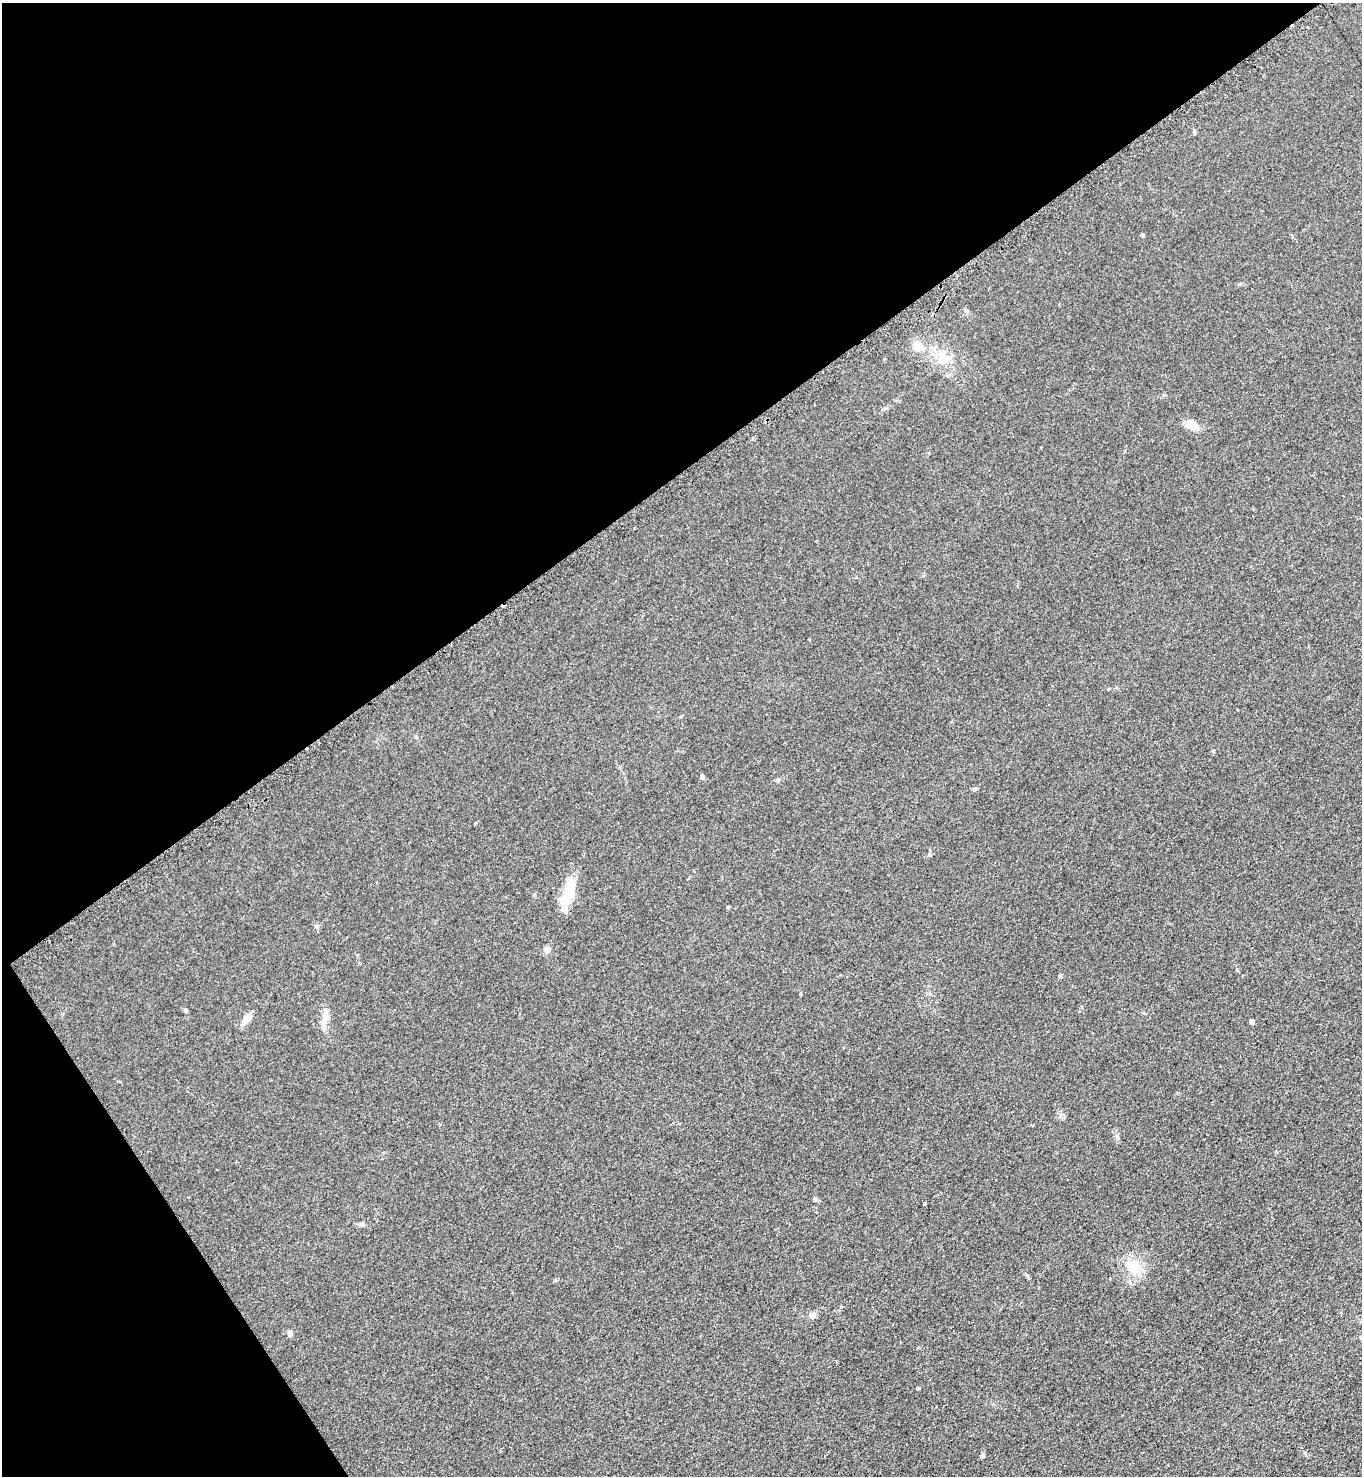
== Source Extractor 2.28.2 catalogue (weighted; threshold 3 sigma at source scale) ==
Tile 5 of 4 x 4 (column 1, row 2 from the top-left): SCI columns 160-1519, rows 2967-4440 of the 5906 x 5921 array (HDU 1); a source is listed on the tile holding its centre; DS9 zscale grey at full resolution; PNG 1364 x 1478 px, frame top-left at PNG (2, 3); no overlay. Shown black and unused: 36% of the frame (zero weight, under 2 of 3 exposures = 2% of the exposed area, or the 3 px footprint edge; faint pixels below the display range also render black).
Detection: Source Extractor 2.28.2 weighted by HDU 2 'WHT'; one run over the whole footprint, this tile lists its part. Background 0.1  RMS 0.012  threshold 0.0523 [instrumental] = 3 sigma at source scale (4.5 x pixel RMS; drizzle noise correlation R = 1.50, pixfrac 1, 0.05/0.05 arcsec/px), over >= 5 px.
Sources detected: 24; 2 cosmic-ray / hot-pixel residue — not listed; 1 inside a brighter listed object's ellipse — not listed separately; the other 21 listed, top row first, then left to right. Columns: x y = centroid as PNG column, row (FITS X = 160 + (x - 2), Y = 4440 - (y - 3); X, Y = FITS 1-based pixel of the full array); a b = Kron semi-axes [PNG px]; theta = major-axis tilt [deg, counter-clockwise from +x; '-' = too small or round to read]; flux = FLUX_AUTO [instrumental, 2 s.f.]
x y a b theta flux
1194 132 5 5 - 1.4
1142 235 4 4 - 1.7
917 345 7 6 - 17
944 359 19 11 -12 16
1191 425 19 9 -23 11
702 776 5 5 - 2.5
567 894 34 13 68 34
728 907 4 3 - 1.6
316 926 6 4 -42 1.7
547 949 7 7 - 4.5
1060 976 5 4 - 1.7
186 1010 5 4 - 2
325 1014 22 8 81 10
246 1019 15 6 51 11
1251 1021 4 4 - 6
924 1203 3 3 - 3.5
361 1224 9 5 -2 2.7
1134 1267 25 13 78 22
813 1315 8 8 - 4.5
290 1334 6 5 - 4.3
982 1455 7 4 72 1.8
Unlisted compact peaks at least as high as the median listed source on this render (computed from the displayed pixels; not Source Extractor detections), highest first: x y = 918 1388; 1213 751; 1305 1453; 800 994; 930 855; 1117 1136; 976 788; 1237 970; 841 1307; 1028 1277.